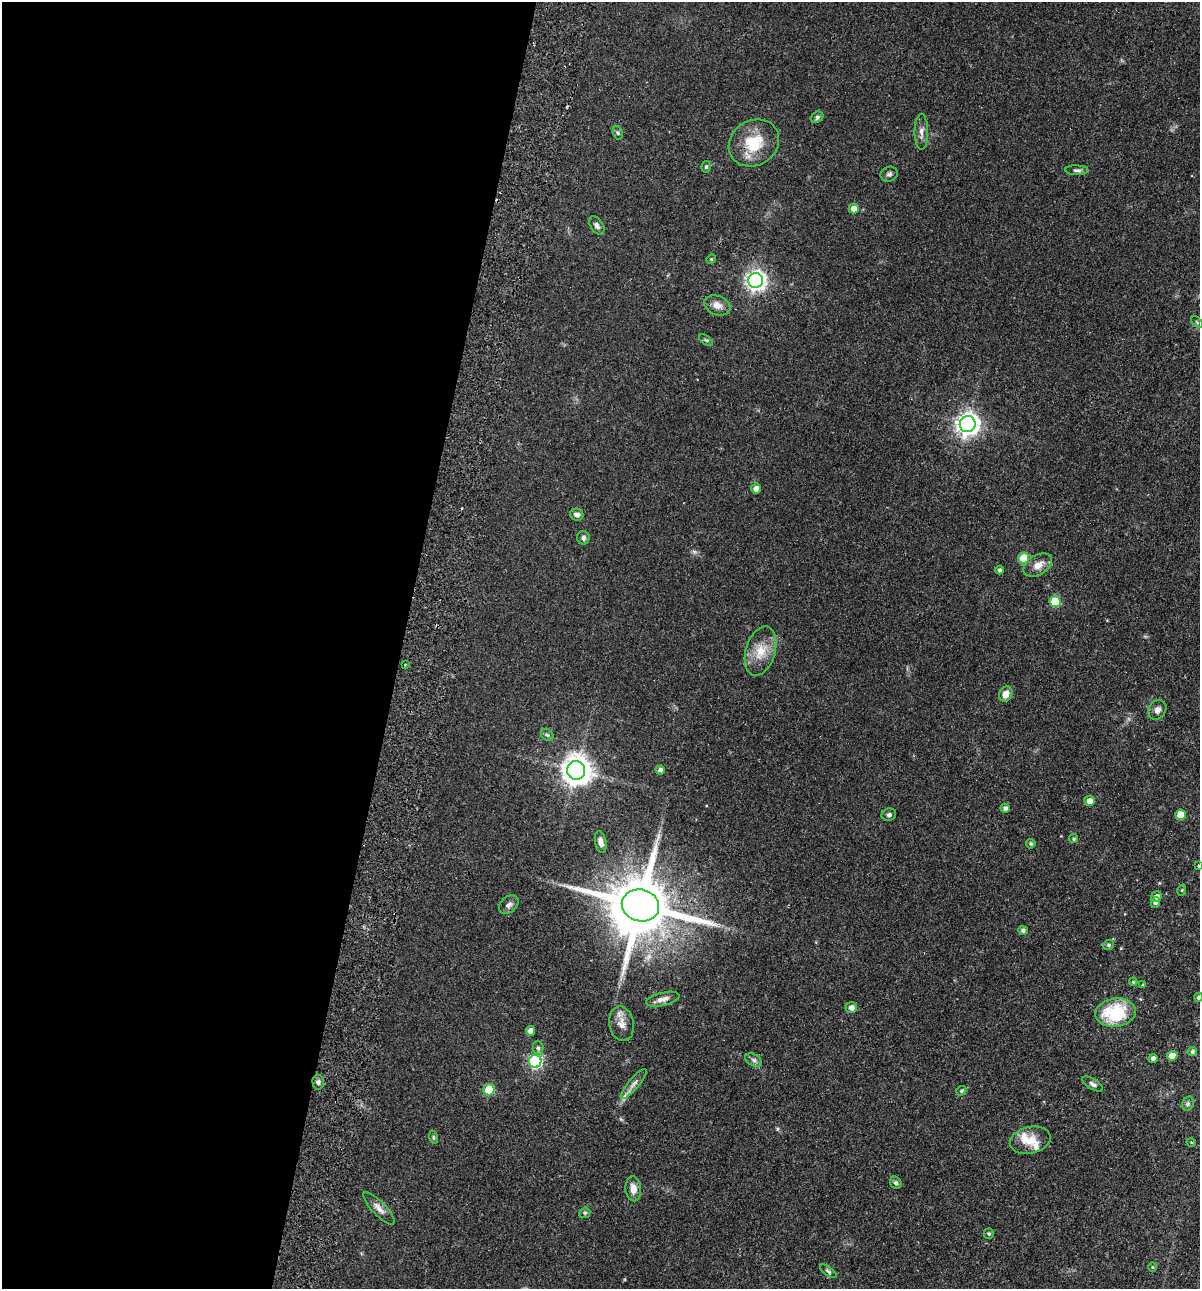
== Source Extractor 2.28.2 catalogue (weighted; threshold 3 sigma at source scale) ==
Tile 5 of 4 x 4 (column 1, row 2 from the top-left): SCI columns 307-1504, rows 2593-3879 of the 5280 x 5184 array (HDU 1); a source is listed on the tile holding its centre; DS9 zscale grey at full resolution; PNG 1202 x 1291 px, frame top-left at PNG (2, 2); each listed source drawn as its Kron ellipse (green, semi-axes under 4 px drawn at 4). Shown black and unused: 33% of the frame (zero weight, under 2 of 3 exposures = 3% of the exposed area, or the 3 px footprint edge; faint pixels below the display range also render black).
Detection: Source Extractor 2.28.2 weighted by HDU 2 'WHT'; one run over the whole footprint, this tile lists its part. Background 0.0641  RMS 0.0053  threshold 0.024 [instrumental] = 3 sigma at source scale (4.5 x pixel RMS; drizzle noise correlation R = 1.50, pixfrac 1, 0.05/0.05 arcsec/px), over >= 5 px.
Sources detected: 78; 1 cosmic-ray / hot-pixel residue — neither listed nor drawn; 3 inside a brighter listed object's ellipse — not listed separately; the other 74 listed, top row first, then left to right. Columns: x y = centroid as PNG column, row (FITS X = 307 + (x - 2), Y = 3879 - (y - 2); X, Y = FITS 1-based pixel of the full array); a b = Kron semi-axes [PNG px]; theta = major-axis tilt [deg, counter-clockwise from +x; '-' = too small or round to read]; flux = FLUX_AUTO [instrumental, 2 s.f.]
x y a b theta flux
817 117 7 5 34 1.1
921 132 18 7 -89 3.2
618 133 7 4 -72 0.8
754 143 26 22 32 18
706 167 6 4 73 0.83
1077 170 11 5 -3 1.5
889 174 9 7 18 1.5
854 208 5 5 - 4.3
597 225 10 6 -57 1.6
711 259 5 4 - 0.61
756 281 7 7 - 230
717 305 13 9 -21 3.9
1197 322 7 4 -46 0.77
706 340 8 4 -35 0.77
968 424 8 8 - 350
756 489 5 5 - 2.9
577 515 6 6 - 2.3
583 538 7 6 - 1.6
1024 558 5 5 - 18
1038 565 16 10 31 5.3
999 570 4 4 - 1.2
1055 601 5 5 - 19
760 651 25 14 73 11
405 665 3 2 - 0.37
1006 694 8 6 64 4.5
1157 710 10 8 56 2.6
547 735 7 5 -42 1
576 770 9 9 - 710
660 770 4 4 - 1.8
1090 801 5 5 - 3.8
1005 808 4 4 - 1.6
889 815 7 6 - 1.4
1181 815 5 5 - 10
1074 839 4 4 - 0.87
601 842 11 5 -79 2.6
1031 844 5 5 - 0.9
1199 866 4 3 - 0.53
1182 890 6 3 73 0.56
1156 897 5 5 - 2.5
1155 902 5 4 - 1.4
509 905 11 8 42 2.2
640 905 19 16 -14 4700
1023 930 5 4 - 1.5
1109 945 5 5 - 1.1
1133 982 4 4 - 0.55
1142 985 4 3 - 0.46
1198 997 4 4 - 1.3
663 999 17 6 14 3.2
851 1008 5 5 - 2.7
1116 1013 20 14 7 30
622 1024 17 12 -79 4.9
531 1031 5 4 - 3.4
538 1048 7 5 -88 1.2
1192 1051 5 4 - 1.2
1172 1056 5 5 - 6.9
1153 1058 4 4 - 2
754 1060 9 5 -27 1.5
535 1061 6 6 - 72
318 1082 7 5 -86 1.5
634 1084 19 5 49 2.7
1093 1084 12 5 -32 1.6
489 1090 5 5 - 21
961 1091 5 4 - 0.84
1188 1104 7 5 68 1.1
433 1137 6 4 -72 0.69
1030 1140 21 13 14 8.8
1191 1142 5 3 - 0.46
896 1183 6 5 - 1.2
633 1189 12 8 -85 4.5
379 1208 21 7 -46 3.5
585 1213 6 5 - 0.84
989 1234 5 5 - 0.82
1152 1267 5 3 - 0.43
828 1271 10 4 -37 1.1
Isophote crosses this tile's border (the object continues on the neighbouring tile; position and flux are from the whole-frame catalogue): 2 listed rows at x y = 1199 866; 1198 997